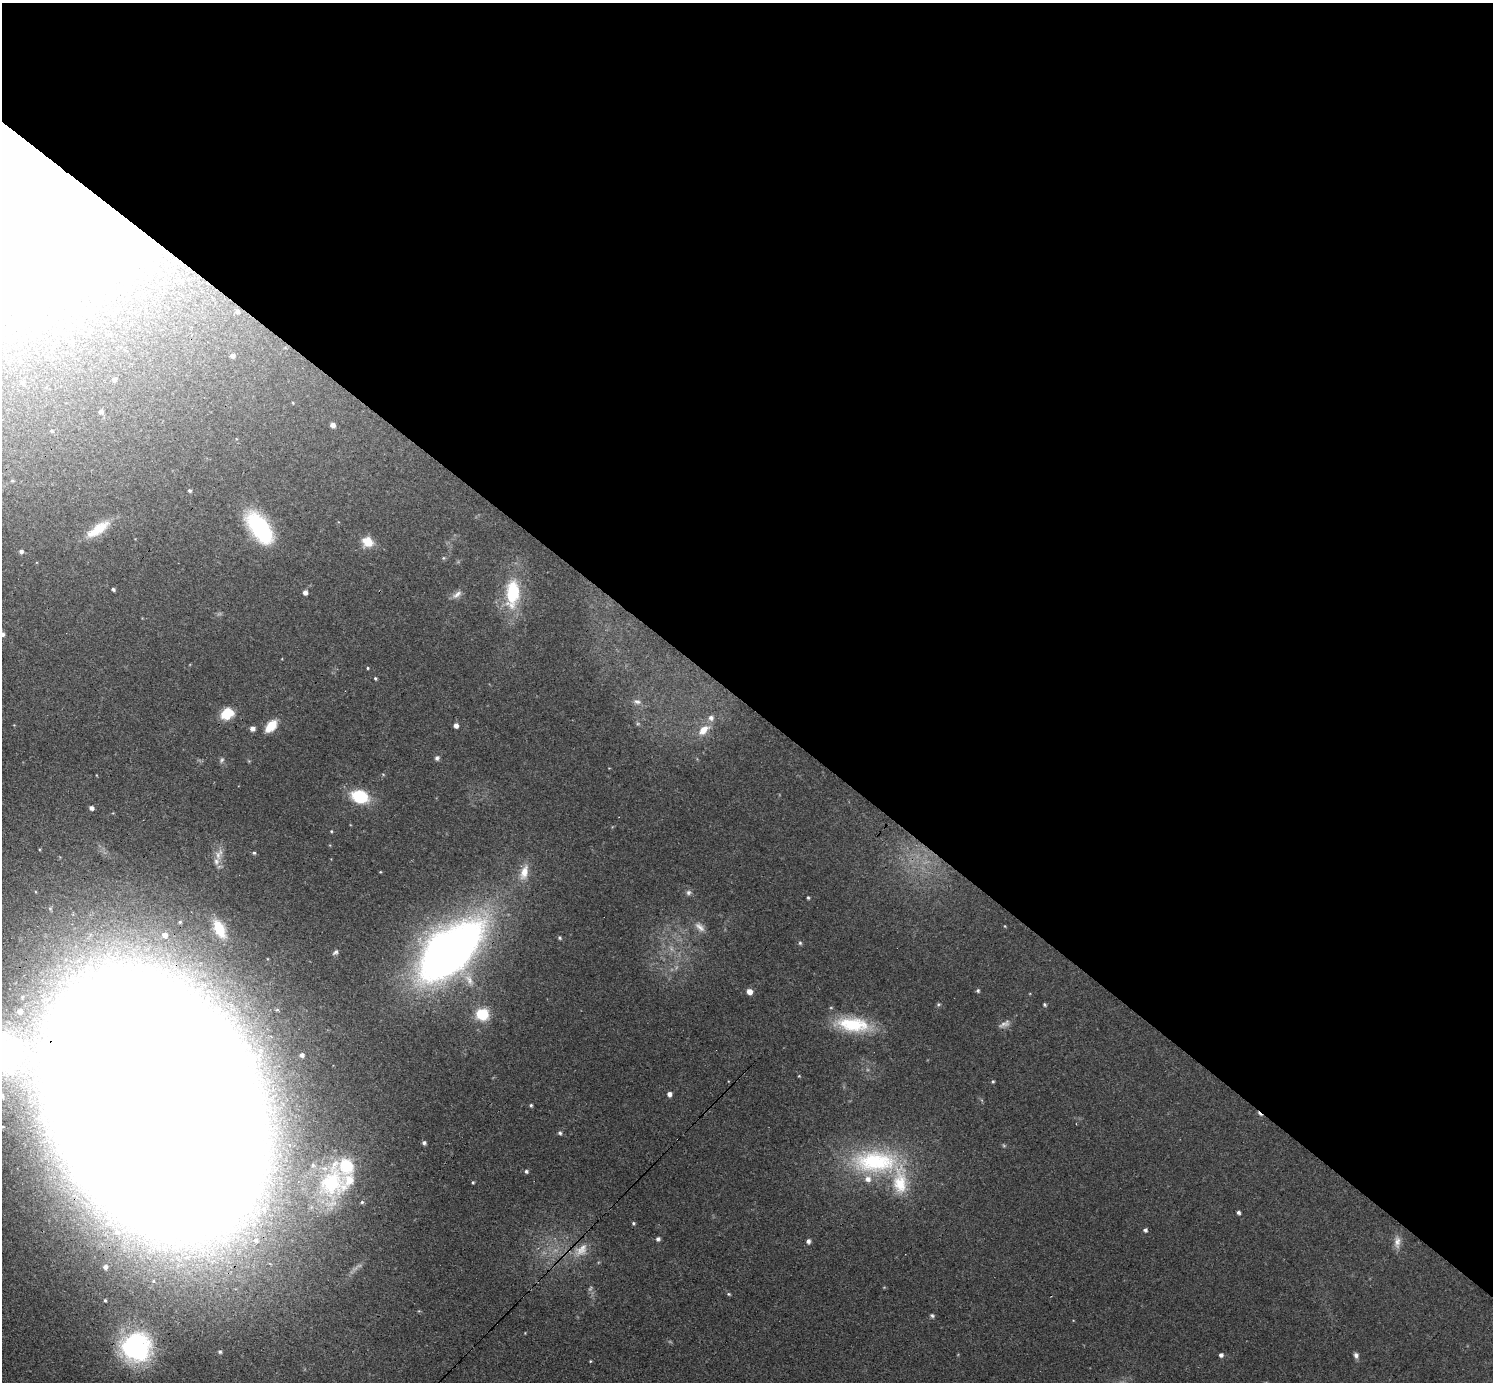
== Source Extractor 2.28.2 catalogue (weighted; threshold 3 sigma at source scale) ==
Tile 3 of 4 x 4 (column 3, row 1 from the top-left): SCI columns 3039-4529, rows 4459-5838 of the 6141 x 6138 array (HDU 1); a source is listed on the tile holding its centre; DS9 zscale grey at full resolution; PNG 1495 x 1384 px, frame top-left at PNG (2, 3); no overlay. Shown black and unused: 51% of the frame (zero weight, under 3 of 4 exposures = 1% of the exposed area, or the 3 px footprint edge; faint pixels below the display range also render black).
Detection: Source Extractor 2.28.2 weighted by HDU 2 'WHT'; one run over the whole footprint, this tile lists its part. Background 0.116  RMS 0.007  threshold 0.0315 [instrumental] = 3 sigma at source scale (4.5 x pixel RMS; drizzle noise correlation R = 1.50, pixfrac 1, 0.05/0.05 arcsec/px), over >= 5 px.
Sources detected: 101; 2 too faint to see at this stretch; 7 inside a brighter object's white glare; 1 cosmic-ray / hot-pixel residue — not listed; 6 inside a brighter listed object's ellipse — not listed separately; the other 85 listed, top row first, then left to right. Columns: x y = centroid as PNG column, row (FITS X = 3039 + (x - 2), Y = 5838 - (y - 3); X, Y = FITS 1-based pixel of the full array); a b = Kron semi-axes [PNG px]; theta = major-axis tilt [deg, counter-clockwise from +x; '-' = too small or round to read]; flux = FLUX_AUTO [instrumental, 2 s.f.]
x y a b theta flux
237 312 6 5 - 2
232 355 6 6 - 3.2
114 379 4 4 - 2.3
22 382 5 5 - 1.2
101 411 5 4 - 1.9
333 425 5 4 - 3.2
51 431 4 3 - 0.76
190 491 4 4 - 1.3
259 527 34 16 -53 70
98 529 32 11 34 17
368 542 11 9 -33 13
21 551 5 4 - 1.9
443 558 5 5 - 0.89
113 589 4 3 - 1.3
305 592 5 5 - 3.1
513 593 33 16 86 37
457 594 15 7 38 3.6
2 634 6 5 - 2
368 668 4 3 - 0.67
375 678 4 3 - 0.96
637 701 11 7 -15 3.1
227 714 15 13 34 13
456 725 5 4 - 3.3
271 726 12 7 49 16
252 728 5 5 - 3.2
703 730 16 9 43 8.7
437 758 6 6 - 1.7
222 760 8 5 54 1.4
360 796 14 11 -20 36
92 808 5 4 - 2.7
331 831 4 3 - 0.7
254 853 5 4 - 0.98
219 854 20 9 66 6.4
524 872 21 10 74 10
688 893 7 6 - 1.9
808 898 4 3 - 0.88
1005 926 5 3 - 0.51
700 927 17 9 -42 5
219 929 15 8 -64 23
165 935 6 5 - 3.7
560 938 4 4 - 1.1
800 943 5 5 - 0.99
450 951 61 31 43 570
335 952 9 5 43 1.6
469 979 18 9 -63 7.9
978 991 5 4 - 1.2
749 992 5 5 - 6.1
938 1004 6 5 - 1
1045 1005 4 4 - 1.1
20 1011 8 8 - 5.4
482 1014 12 11 - 21
853 1024 42 17 -7 36
1004 1024 17 7 26 3.7
302 1055 5 4 - 2.5
799 1076 4 3 - 0.55
993 1081 4 3 - 0.9
669 1094 5 4 - 2.8
2 1096 8 7 - 3.5
154 1104 136 95 -57 19000
531 1105 4 4 - 0.98
560 1133 5 4 - 1.4
424 1143 5 5 - 1.9
875 1161 66 31 0 84
526 1171 5 4 - 1.3
331 1182 42 31 76 48
473 1182 4 3 - 0.77
362 1202 4 4 - 0.88
264 1209 12 9 -75 7.6
1238 1212 4 3 - 1.6
633 1223 4 4 - 0.9
1145 1230 4 4 - 1.7
117 1232 13 9 -43 8.4
658 1239 5 4 - 1.8
256 1240 7 7 - 2.9
808 1241 5 5 - 2.3
1397 1242 18 8 86 5.1
581 1250 23 13 42 12
105 1267 5 4 - 2.1
729 1294 5 4 - 0.89
105 1300 3 3 - 0.72
932 1316 6 4 -39 1.2
136 1347 29 27 27 98
220 1352 5 4 - 1.2
1221 1355 5 5 - 2.1
1356 1355 8 6 -78 2.2
Overlapping masked pixels (flux is a lower limit): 1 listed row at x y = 154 1104
Isophote crosses this tile's border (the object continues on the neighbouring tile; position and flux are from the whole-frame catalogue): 3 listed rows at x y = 2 634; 2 1096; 154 1104